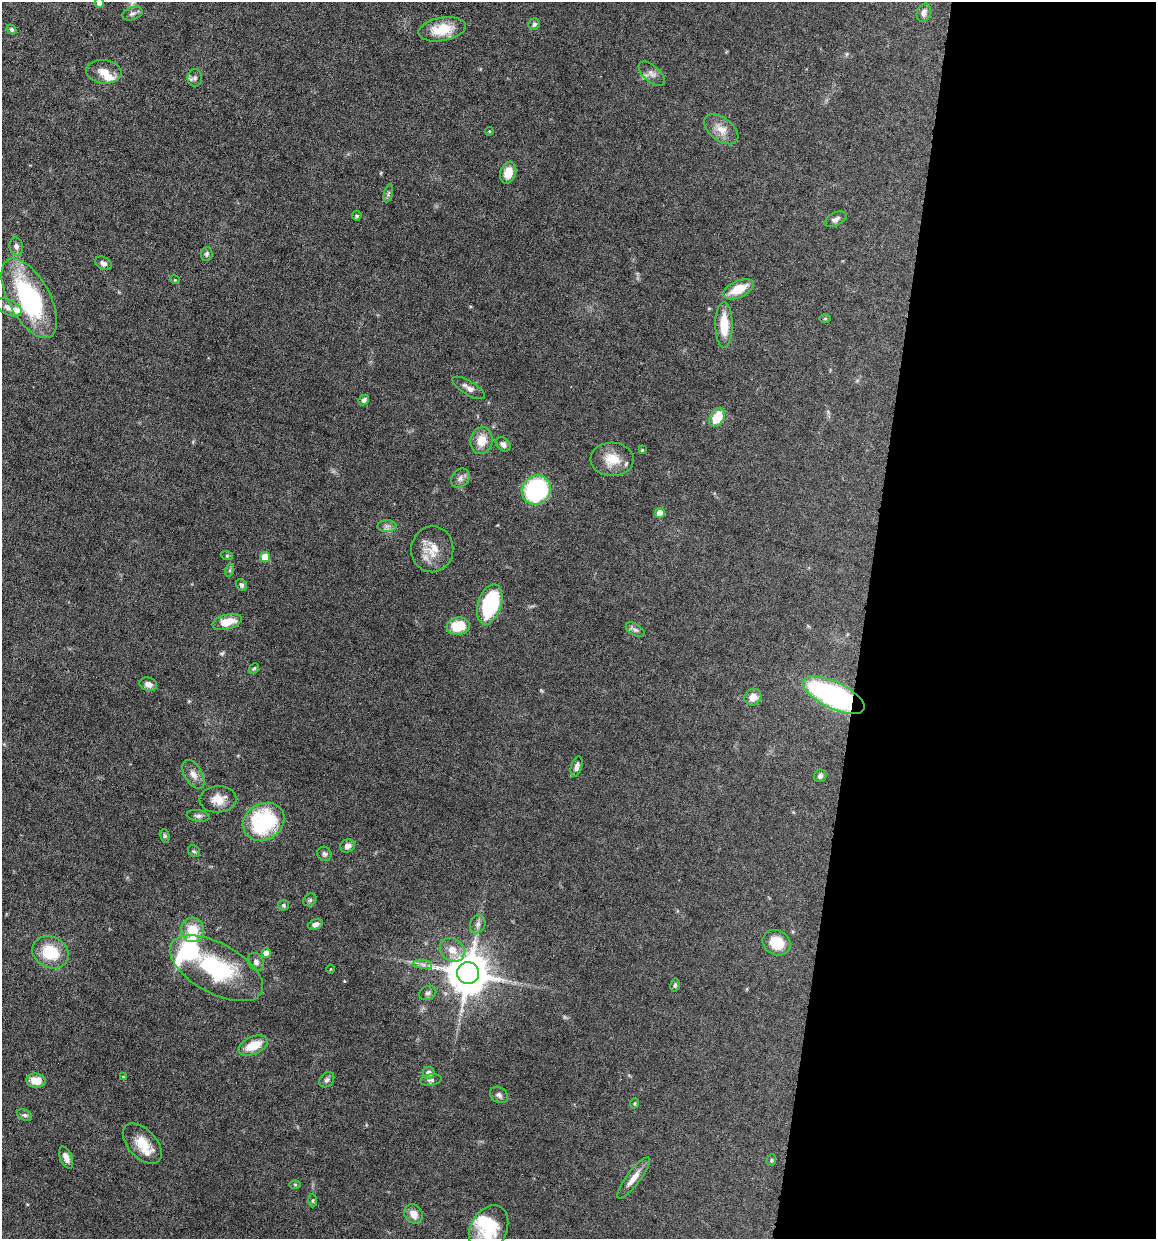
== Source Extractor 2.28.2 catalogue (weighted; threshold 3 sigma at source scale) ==
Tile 12 of 4 x 4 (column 4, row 3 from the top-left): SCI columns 3581-4734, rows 1238-2474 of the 4972 x 4949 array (HDU 1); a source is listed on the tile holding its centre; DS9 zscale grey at full resolution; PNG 1158 x 1241 px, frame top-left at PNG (2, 2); each listed source drawn as its Kron ellipse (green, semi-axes under 4 px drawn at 4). Shown black and unused: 25% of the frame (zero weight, under 6 of 12 exposures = <1% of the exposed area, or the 3 px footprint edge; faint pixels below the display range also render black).
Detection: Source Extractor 2.28.2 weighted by HDU 2 'WHT'; one run over the whole footprint, this tile lists its part. Background 0.0782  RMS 0.0027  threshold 0.011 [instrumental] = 3 sigma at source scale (4.09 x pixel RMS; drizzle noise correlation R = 1.36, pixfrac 0.8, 0.05/0.05 arcsec/px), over >= 5 px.
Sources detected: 97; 2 inside a brighter object's white glare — neither listed nor drawn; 4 inside a brighter listed object's ellipse — not listed separately; the other 91 listed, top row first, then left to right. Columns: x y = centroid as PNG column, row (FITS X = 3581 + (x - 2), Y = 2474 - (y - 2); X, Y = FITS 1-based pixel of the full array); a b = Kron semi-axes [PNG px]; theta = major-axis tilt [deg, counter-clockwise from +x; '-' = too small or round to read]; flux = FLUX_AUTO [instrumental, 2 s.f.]
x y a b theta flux
99 3 5 5 - 1.1
924 13 9 7 73 1.2
132 14 10 6 19 0.83
534 24 6 5 - 0.64
12 29 5 4 - 0.5
442 29 24 11 10 6.4
104 72 18 11 -6 2.6
652 74 16 8 -42 1.4
195 78 9 7 88 0.83
721 129 19 11 -37 3
489 131 4 4 - 0.24
508 173 11 8 72 3.1
388 193 9 3 77 0.41
357 216 5 5 - 0.41
836 219 12 6 25 1
16 246 9 6 -79 0.89
207 254 7 6 - 0.53
103 263 9 6 -27 1
175 280 5 3 - 0.21
738 289 16 8 25 5.4
29 298 44 20 -61 32
8 307 14 7 -25 1.5
825 319 6 4 0 0.28
724 325 23 8 -90 5.9
469 388 18 7 -31 1.4
364 400 6 4 45 0.8
717 417 10 7 59 5.7
481 441 13 11 79 3.8
503 444 8 6 -41 0.91
642 450 3 3 - 0.31
612 459 21 16 -1 5
460 478 10 8 48 1.2
536 490 15 14 - 25
660 513 5 5 - 4.3
387 526 9 6 0 0.86
432 549 23 21 85 4.8
227 556 6 4 -19 0.3
265 557 5 5 - 4.2
230 570 6 4 72 0.32
242 585 6 5 - 0.57
490 604 21 11 72 21
227 622 15 7 15 4.3
458 626 11 8 6 6.4
635 630 10 5 -31 0.75
254 668 6 4 47 0.44
148 684 9 6 -14 1.3
834 695 33 13 -26 47
753 697 9 8 - 2.1
577 767 10 5 73 1
193 774 16 9 -60 1.8
820 776 6 6 - 0.8
218 799 18 13 3 3.5
198 816 12 5 -8 0.84
264 822 22 18 30 24
165 836 7 4 -74 0.38
348 846 7 6 - 1.4
194 851 6 5 - 0.39
324 854 7 6 - 0.62
310 900 7 5 44 0.48
284 905 5 5 - 0.48
315 924 7 5 20 0.99
478 924 9 7 65 0.99
193 930 12 11 - 5.4
776 943 14 12 -30 5.6
452 950 13 11 -38 3
50 952 19 15 -27 8.4
266 953 5 4 - 2.5
256 962 9 7 -56 0.94
423 964 9 4 -9 0.85
216 968 51 25 -29 25
330 969 4 3 - 0.17
468 973 11 11 - 810
675 985 7 4 80 0.41
428 993 9 7 23 0.69
253 1046 15 8 24 5
429 1073 6 6 - 1.4
123 1077 3 3 - 0.24
327 1080 8 6 45 0.72
431 1080 11 5 10 0.69
36 1081 10 7 -6 3.8
499 1095 9 7 -33 0.83
635 1103 5 3 - 0.27
25 1115 8 5 -26 0.61
142 1144 24 14 -47 5.3
66 1158 12 6 -66 1.4
771 1160 6 4 71 0.33
634 1178 25 7 53 2.6
295 1185 6 4 -1 0.31
313 1200 7 4 90 0.32
414 1214 10 8 -49 2
489 1229 25 18 64 9.6
Overlapping masked pixels (flux is a lower limit): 1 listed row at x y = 834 695
Isophote crosses this tile's border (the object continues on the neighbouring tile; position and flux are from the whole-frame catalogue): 2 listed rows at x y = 99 3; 489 1229